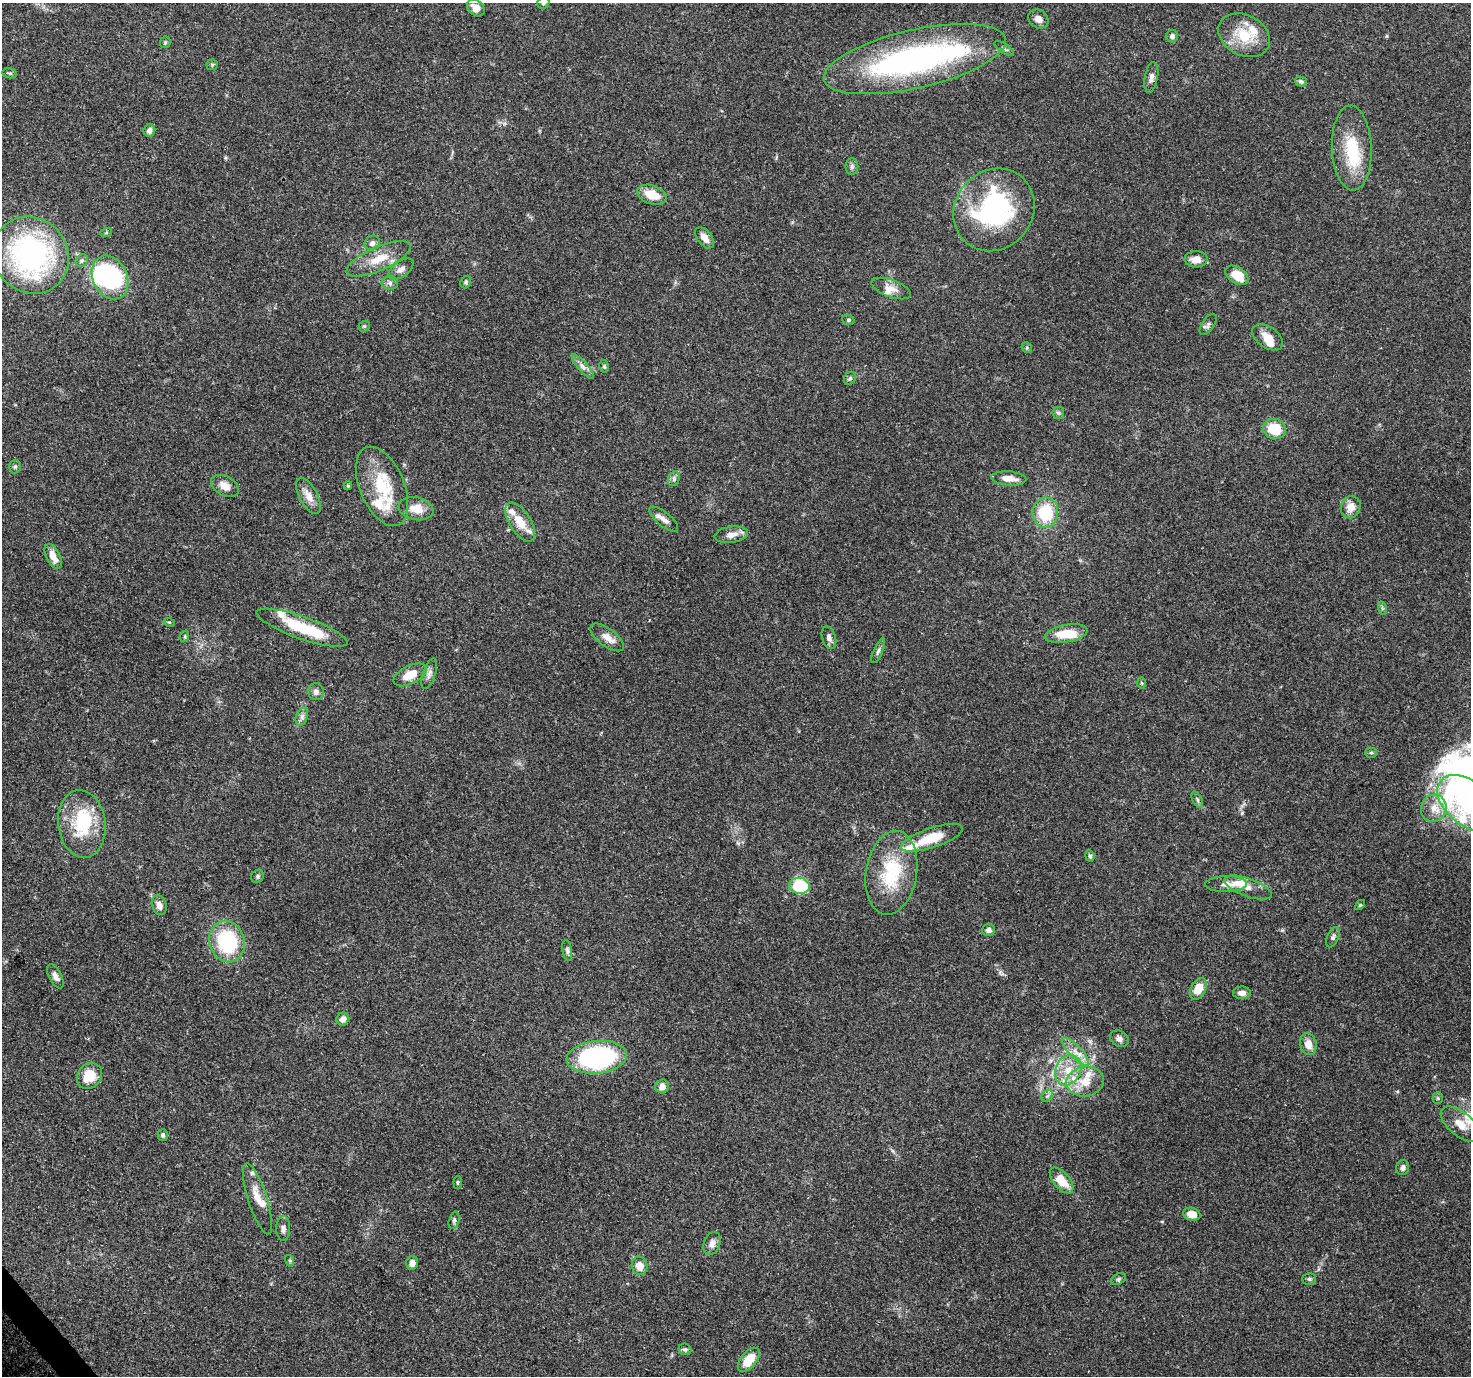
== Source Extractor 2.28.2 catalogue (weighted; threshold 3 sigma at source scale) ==
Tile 7 of 4 x 4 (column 3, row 2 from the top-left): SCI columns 3057-4525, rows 3004-4377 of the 6116 x 6065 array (HDU 1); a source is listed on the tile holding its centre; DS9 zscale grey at full resolution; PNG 1473 x 1378 px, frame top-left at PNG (2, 3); each listed source drawn as its Kron ellipse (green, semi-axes under 4 px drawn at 4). Shown black and unused: <1% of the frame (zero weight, under 3 of 4 exposures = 9% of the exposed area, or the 3 px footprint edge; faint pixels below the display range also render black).
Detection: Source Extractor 2.28.2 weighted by HDU 2 'WHT'; one run over the whole footprint, this tile lists its part. Background 0.151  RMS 0.0043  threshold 0.0194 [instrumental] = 3 sigma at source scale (4.5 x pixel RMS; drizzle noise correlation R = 1.50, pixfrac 1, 0.0396/0.0396 arcsec/px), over >= 5 px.
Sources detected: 139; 7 inside a brighter object's white glare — neither listed nor drawn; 16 inside a brighter listed object's ellipse — not listed separately; the other 116 listed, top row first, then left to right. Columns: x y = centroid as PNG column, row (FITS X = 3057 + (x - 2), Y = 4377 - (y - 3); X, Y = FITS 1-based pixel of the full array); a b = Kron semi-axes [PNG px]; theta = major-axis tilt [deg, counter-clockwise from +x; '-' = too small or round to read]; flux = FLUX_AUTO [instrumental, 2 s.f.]
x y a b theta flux
543 3 6 5 - 0.87
476 8 10 7 -40 3.2
1038 19 11 9 -34 2.7
1244 35 27 20 -28 14
1172 36 6 6 - 1.3
165 42 6 5 - 0.64
1004 48 11 4 -35 1
915 59 93 29 13 130
212 65 5 5 - 0.68
10 73 7 5 -7 0.76
1151 77 16 6 80 2.2
1301 81 6 5 - 0.97
149 130 6 5 - 2
1352 148 42 20 -88 20
852 166 8 6 90 1.2
652 195 15 9 -19 8.5
994 210 43 39 51 70
106 233 6 4 19 0.51
705 238 12 7 -53 3.3
372 243 8 7 - 1.8
31 255 40 36 -50 96
379 259 35 12 24 10
1196 259 11 8 1 3.6
82 261 7 5 44 0.94
401 269 14 7 36 2.6
1237 275 13 8 -33 8.5
110 277 23 17 -64 55
466 282 6 5 - 0.88
390 283 8 7 - 1.5
891 288 21 8 -20 4.1
848 320 6 5 - 0.68
1208 324 12 6 56 1.4
364 326 6 5 - 0.69
1268 337 17 10 -35 5.4
1027 348 6 4 -48 0.63
604 366 6 5 - 0.74
583 367 15 5 -48 2
850 378 7 5 56 0.85
1058 413 6 6 - 0.91
1274 429 12 10 -11 12
15 466 7 6 - 0.87
1009 478 17 7 -5 4.8
674 479 7 5 71 1.1
225 486 15 9 -29 4.2
348 486 4 4 - 0.53
382 486 42 22 -67 23
309 496 20 9 -62 4.7
1351 507 11 9 70 4.6
416 509 17 11 -12 6.5
1045 513 15 13 86 20
664 519 18 7 -40 2.8
520 522 22 10 -57 7.3
731 535 17 8 8 3.6
53 556 13 7 -64 4.5
1382 608 7 4 -72 0.68
169 622 5 3 - 0.43
302 628 48 11 -19 23
1066 634 21 9 10 10
185 636 6 3 72 0.58
607 637 20 9 -36 4.2
829 638 11 7 -74 2
878 651 13 4 67 1.3
429 674 16 6 72 2.3
410 675 18 9 27 8
1142 683 6 4 -87 0.56
316 692 8 8 - 1.9
302 717 9 5 72 1.5
1371 753 5 5 - 0.66
1197 799 8 4 -64 0.9
1469 804 36 22 -38 39
1434 808 14 12 65 5.5
82 824 34 23 -83 26
932 838 32 10 19 13
1090 856 6 4 -80 0.99
891 873 42 25 81 28
258 876 7 6 - 0.94
1226 884 21 8 1 3.8
799 886 10 8 -5 25
1248 888 25 9 -20 4.3
159 905 10 7 -74 3
1360 905 6 3 44 0.5
988 930 6 6 - 1.8
1333 937 11 5 68 1.2
227 942 21 17 -72 35
567 951 11 4 -81 1.1
55 976 13 6 -62 2.3
1198 989 11 7 62 8.1
1242 993 9 6 -1 2.5
343 1019 7 6 - 2.3
1119 1039 10 7 -32 1.9
1308 1044 11 8 -77 4.3
1075 1052 18 6 -45 4
597 1057 30 16 6 74
1068 1070 16 12 64 7.8
89 1076 14 11 52 10
1085 1082 19 15 9 8.5
662 1086 7 6 - 2.8
1047 1096 6 5 - 0.87
1438 1098 5 5 - 0.67
1461 1124 24 12 -39 6.8
163 1135 6 5 - 1.1
1403 1168 7 6 - 1.7
1062 1181 15 8 -50 9.6
458 1182 6 4 84 0.6
258 1199 37 9 -72 6.3
1192 1214 9 6 -14 5.4
454 1220 9 5 75 1
283 1228 12 7 90 1.9
712 1243 12 8 68 2.5
290 1261 6 4 -72 0.56
412 1263 6 6 - 3
639 1266 9 8 - 5.1
1118 1279 8 5 27 0.89
1309 1279 7 5 -2 0.85
685 1349 6 5 - 0.86
749 1360 14 8 51 9.5
Isophote crosses this tile's border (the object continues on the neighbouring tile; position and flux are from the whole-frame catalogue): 2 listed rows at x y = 543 3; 1469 804